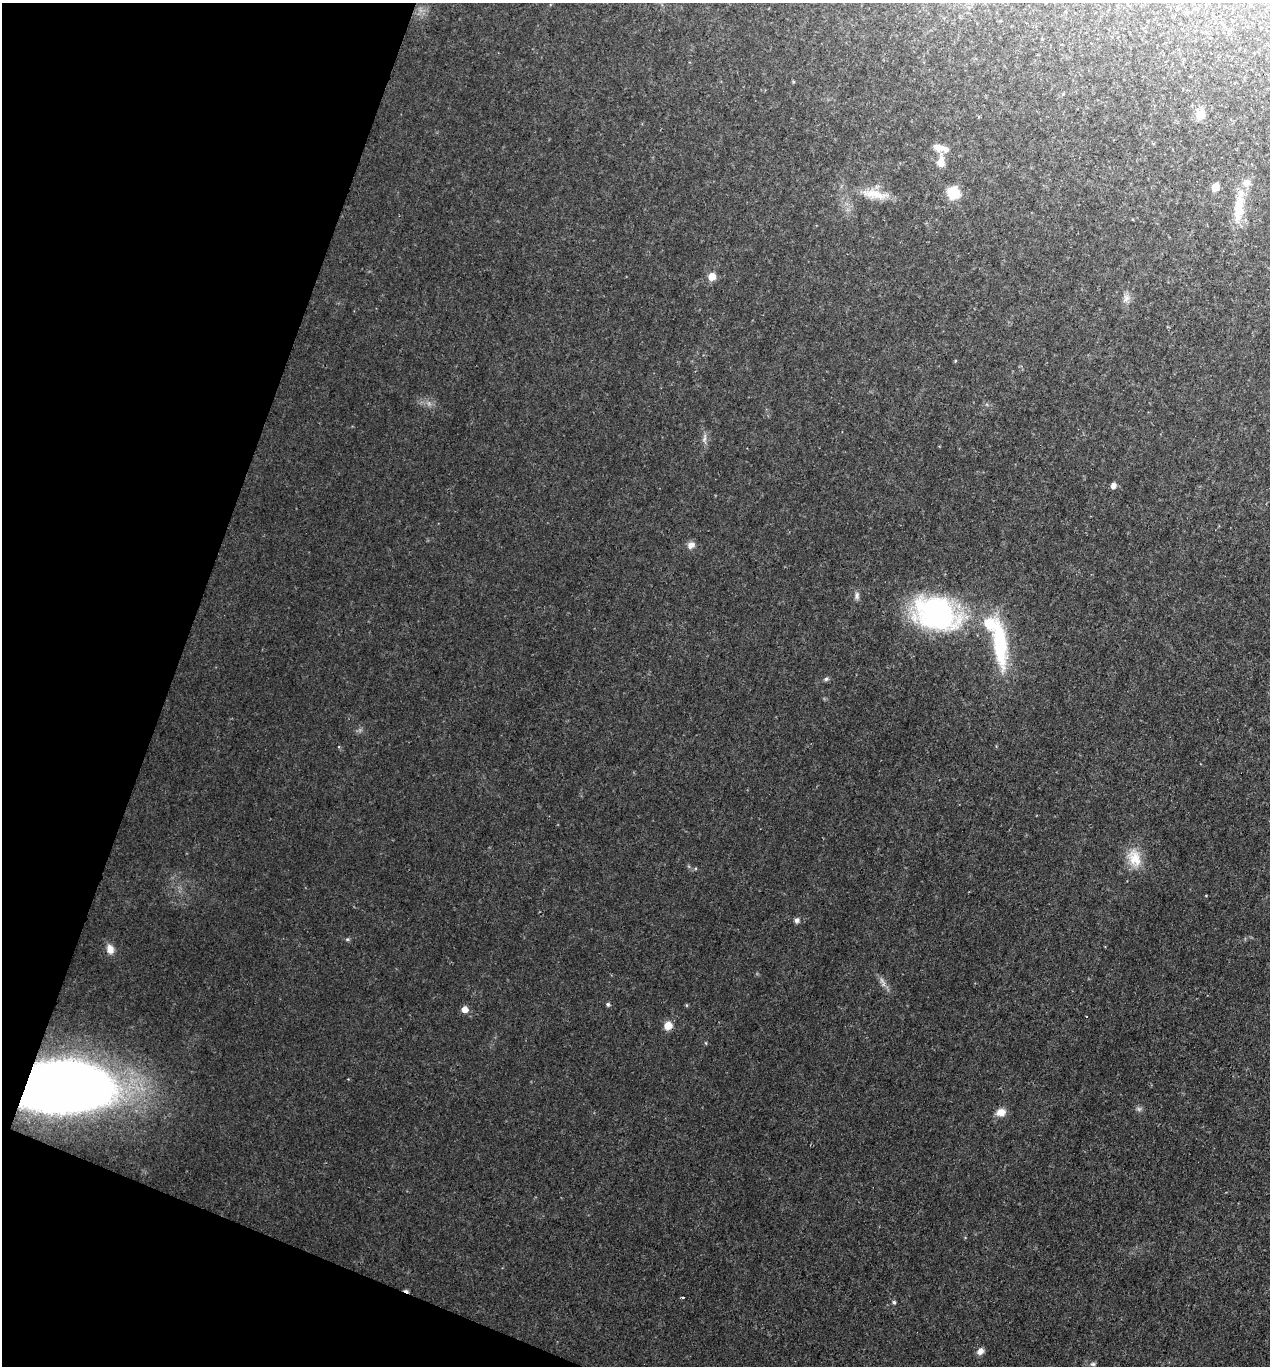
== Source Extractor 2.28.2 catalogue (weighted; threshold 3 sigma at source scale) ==
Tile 9 of 4 x 4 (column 1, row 3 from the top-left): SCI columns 135-1402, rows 1368-2731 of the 5473 x 5459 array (HDU 1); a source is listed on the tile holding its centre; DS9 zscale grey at full resolution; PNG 1272 x 1368 px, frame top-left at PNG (2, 3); no overlay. Shown black and unused: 18% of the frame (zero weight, under 2 of 3 exposures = <1% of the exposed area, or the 3 px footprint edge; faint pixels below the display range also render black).
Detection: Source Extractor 2.28.2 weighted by HDU 2 'WHT'; one run over the whole footprint, this tile lists its part. Background 0.0342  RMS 0.0068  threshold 0.0308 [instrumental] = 3 sigma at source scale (4.5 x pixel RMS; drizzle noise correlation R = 1.50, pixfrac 1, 0.05/0.05 arcsec/px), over >= 5 px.
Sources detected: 31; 1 cosmic-ray / hot-pixel residue — not listed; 3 inside a brighter listed object's ellipse — not listed separately; the other 27 listed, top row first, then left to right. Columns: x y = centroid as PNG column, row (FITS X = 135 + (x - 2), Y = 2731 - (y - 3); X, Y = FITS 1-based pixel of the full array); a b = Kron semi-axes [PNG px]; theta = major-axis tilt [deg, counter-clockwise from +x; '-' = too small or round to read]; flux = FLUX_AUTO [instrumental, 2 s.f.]
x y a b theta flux
1200 115 6 6 - 18
941 162 15 8 85 6.7
1215 187 6 6 - 8.9
953 193 8 7 - 30
874 194 36 11 -12 14
1239 208 38 11 83 19
712 276 6 5 - 10
1126 299 10 6 63 2.9
704 439 7 4 71 1.6
1113 486 6 6 - 2.7
691 545 10 8 33 3.5
857 595 11 5 89 2.2
937 613 45 31 -28 130
1000 646 46 14 -84 55
826 679 6 5 - 1.3
1134 858 25 16 -65 14
797 920 7 6 - 2
110 949 11 8 -80 5
608 1004 4 4 - 1.4
465 1009 6 6 - 5.7
668 1026 7 7 - 8.1
64 1087 61 31 3 690
1001 1112 11 9 9 5.8
683 1298 3 2 - 0.84
894 1302 5 4 - 1.1
980 1351 8 7 - 3.4
1093 1364 6 5 - 1.3
Overlapping masked pixels (flux is a lower limit): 1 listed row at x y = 64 1087